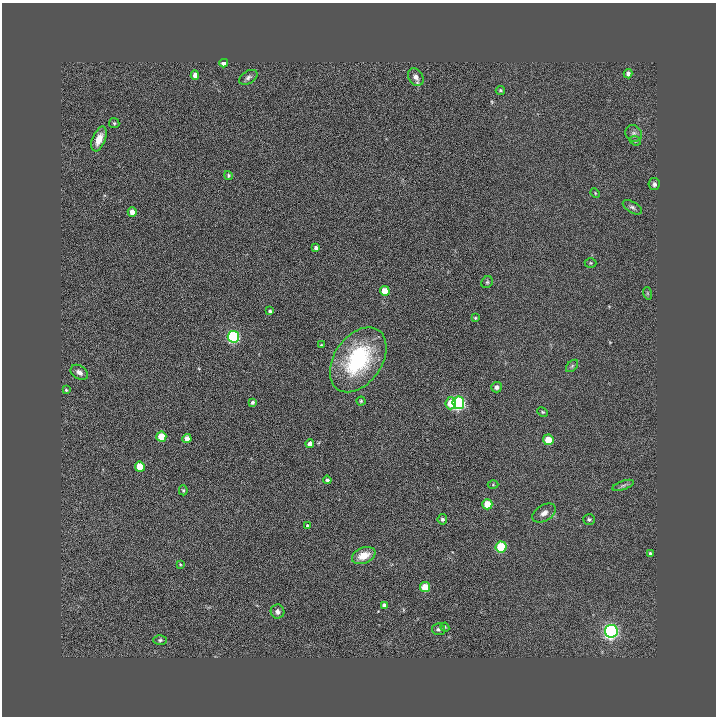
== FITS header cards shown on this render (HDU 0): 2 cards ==
NAXIS1  =                  714
NAXIS2  =                  714

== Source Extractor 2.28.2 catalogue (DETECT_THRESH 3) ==
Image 714 x 714 px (HDU 0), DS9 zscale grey, 1 PNG px = 1 image px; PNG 718 x 718 px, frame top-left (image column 1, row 714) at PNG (2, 3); each listed source drawn as its Kron ellipse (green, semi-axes under 4 px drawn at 4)
Background 0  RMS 0.04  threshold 0.121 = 3 sigma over >= 5 px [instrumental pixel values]
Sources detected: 59; all 59 listed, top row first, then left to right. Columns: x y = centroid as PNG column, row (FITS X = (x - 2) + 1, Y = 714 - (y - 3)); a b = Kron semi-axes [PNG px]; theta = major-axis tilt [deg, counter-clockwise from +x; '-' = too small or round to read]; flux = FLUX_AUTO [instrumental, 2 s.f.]
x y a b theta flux
224 63 4 4 - 18
628 74 5 4 - 11
195 75 5 4 - 18
248 77 10 6 31 8.6
416 77 9 7 -58 16
500 90 4 4 - 3.8
114 123 5 5 - 3.6
634 133 9 8 - 9.2
99 139 13 6 68 29
635 141 6 4 -23 4.3
228 175 4 4 - 4.1
654 184 6 5 - 7.3
595 193 5 3 - 2.6
632 207 10 5 -30 7.9
132 212 4 4 - 19
316 248 4 4 - 9.4
590 263 6 5 - 3.5
487 282 6 5 - 4
385 291 5 4 - 47
647 293 6 4 -72 3.4
270 311 4 3 - 5
475 318 4 3 - 3.2
233 337 6 5 - 350
321 345 4 3 - 2.1
358 360 36 23 55 250
572 366 7 4 45 5.4
79 372 9 6 -33 15
496 387 5 5 - 11
66 390 4 4 - 3.6
361 401 4 4 - 3.5
252 402 4 3 - 5.3
451 403 6 5 - 52
458 403 6 6 - 540
542 412 6 4 -27 3.6
161 437 5 5 - 61
187 439 4 4 - 21
548 440 5 5 - 60
310 444 4 4 - 13
140 467 5 5 - 70
327 480 4 4 - 5.1
493 485 5 3 - 2.6
623 485 11 4 19 7.3
183 490 5 4 - 3.5
487 504 5 5 - 63
544 513 13 8 31 18
442 519 5 5 - 6.7
589 519 6 5 - 5.5
307 526 4 3 - 3.2
501 547 5 5 - 130
650 553 3 3 - 3.7
364 555 12 7 22 40
180 564 3 3 - 2.3
425 587 5 5 - 59
384 605 4 4 - 9.5
277 612 7 6 - 10
445 627 4 4 - 3
438 629 6 5 - 5.8
611 631 6 6 - 720
160 640 7 5 2 4.8